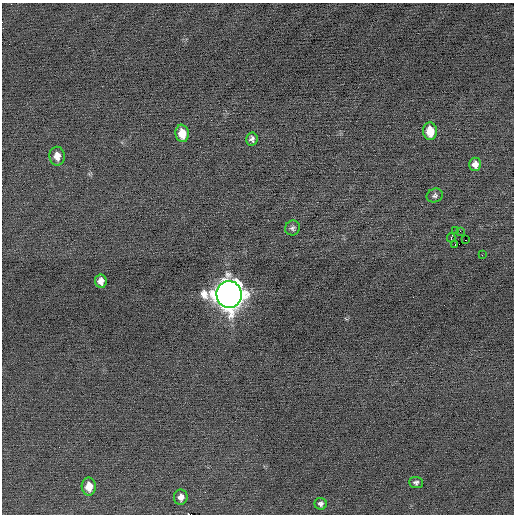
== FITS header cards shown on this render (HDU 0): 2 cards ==
NAXIS1  =                  512 / Axis length
NAXIS2  =                  512 / Axis length

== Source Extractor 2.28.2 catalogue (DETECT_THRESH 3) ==
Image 512 x 512 px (HDU 0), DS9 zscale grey, 1 PNG px = 1 image px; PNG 516 x 516 px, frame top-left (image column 1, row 512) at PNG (2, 3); each listed source drawn as its Kron ellipse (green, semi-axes under 4 px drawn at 4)
Background -0.0553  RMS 0.67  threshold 2.01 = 3 sigma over >= 5 px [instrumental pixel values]
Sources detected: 19; all 19 listed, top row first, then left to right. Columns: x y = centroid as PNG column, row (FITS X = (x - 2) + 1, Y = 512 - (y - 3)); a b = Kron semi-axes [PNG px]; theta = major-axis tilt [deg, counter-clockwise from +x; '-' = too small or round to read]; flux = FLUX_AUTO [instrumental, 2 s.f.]
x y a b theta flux
430 131 9 7 -86 880
182 133 9 6 -81 680
252 139 6 5 - 140
57 156 9 7 -88 370
475 164 6 6 - 290
435 196 8 6 23 120
293 228 8 7 - 130
456 231 2 2 - 260
460 231 2 2 - 1800
451 238 4 2 - 8900
465 240 2 2 - 65
455 244 2 2 - 32
482 255 2 2 - 59
101 281 7 5 -83 250
229 294 13 12 - 78000
416 483 7 5 -3 120
89 487 9 7 -88 560
181 497 7 6 - 250
321 504 6 6 - 130